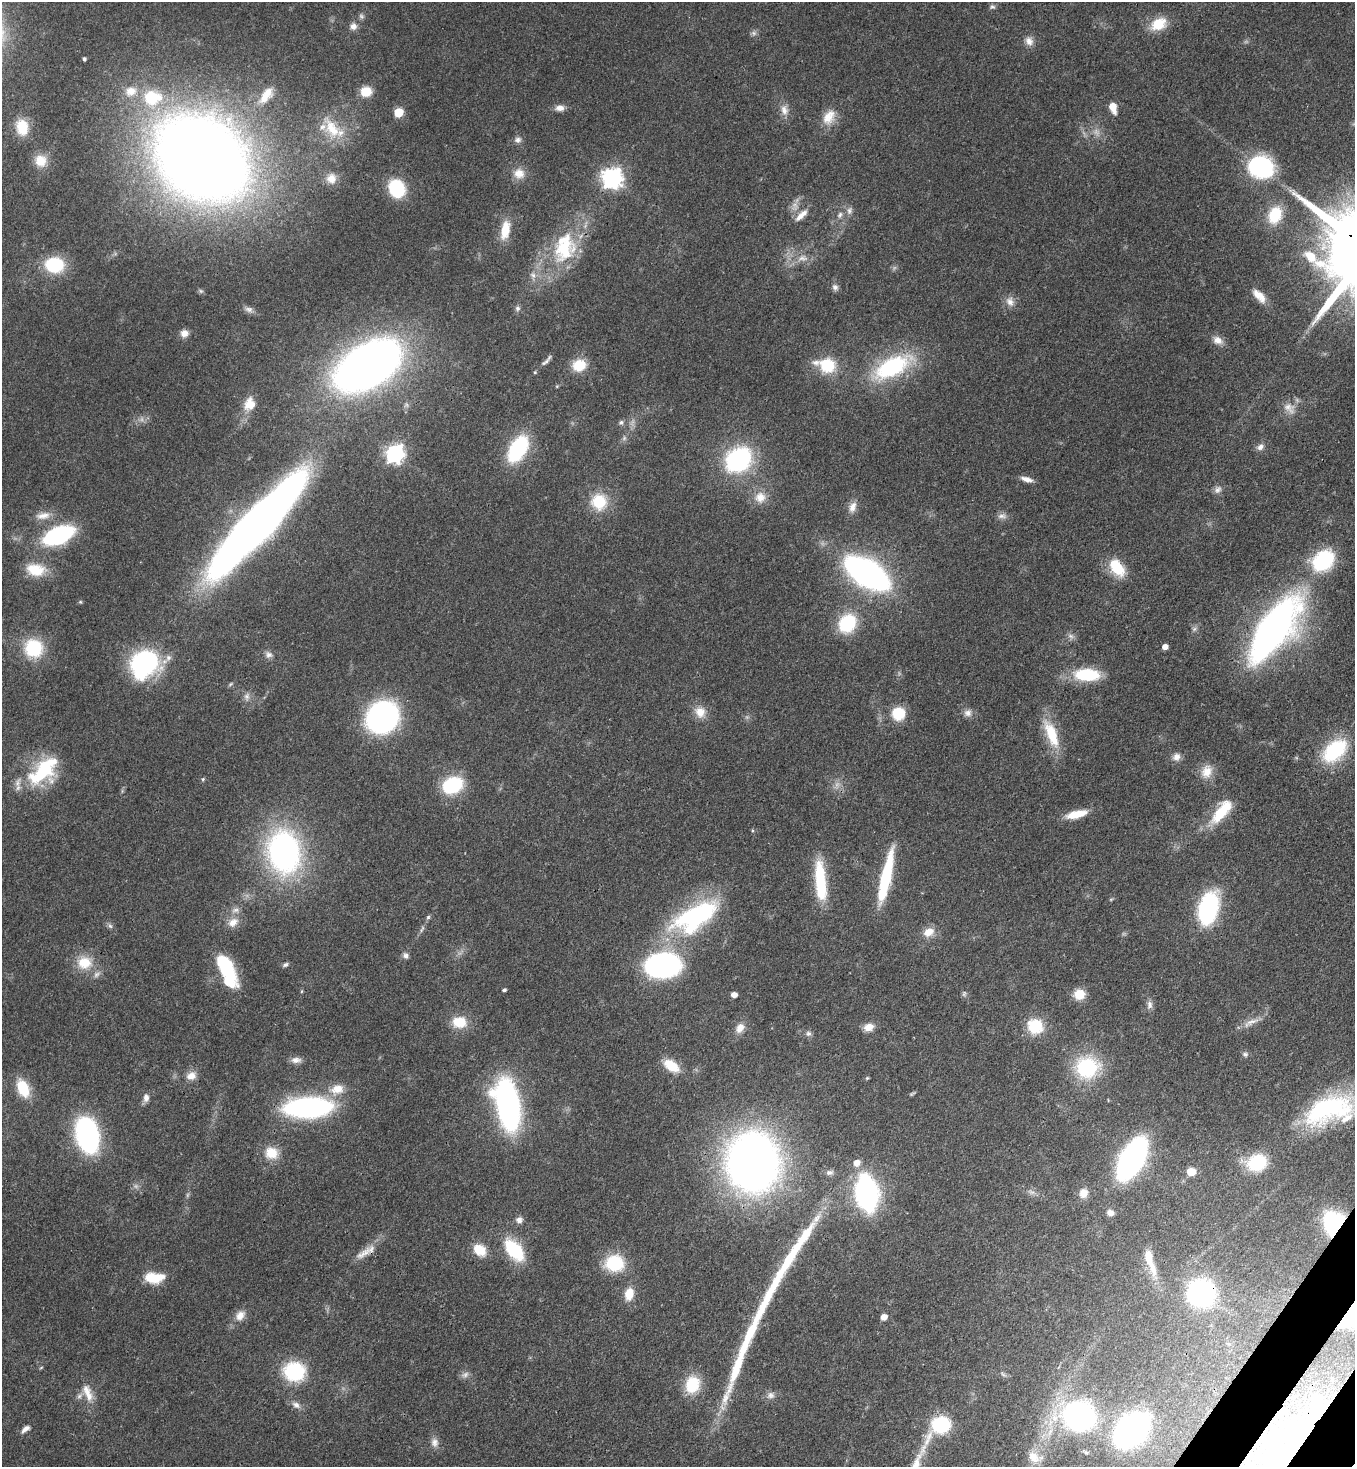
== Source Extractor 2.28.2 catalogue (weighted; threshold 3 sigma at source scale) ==
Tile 6 of 4 x 4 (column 2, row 2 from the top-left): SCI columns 1719-3071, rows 2990-4454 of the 6003 x 5980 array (HDU 1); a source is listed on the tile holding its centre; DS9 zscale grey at full resolution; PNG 1357 x 1469 px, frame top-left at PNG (2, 2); no overlay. Shown black and unused: <1% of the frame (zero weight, under 3 of 4 exposures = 7% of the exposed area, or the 3 px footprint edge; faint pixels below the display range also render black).
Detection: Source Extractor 2.28.2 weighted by HDU 2 'WHT'; one run over the whole footprint, this tile lists its part. Background 0.0796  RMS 0.0039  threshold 0.0176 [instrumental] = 3 sigma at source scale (4.5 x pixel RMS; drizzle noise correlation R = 1.50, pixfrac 1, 0.05/0.05 arcsec/px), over >= 5 px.
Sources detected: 200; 11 too faint to see at this stretch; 2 inside a brighter object's white glare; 2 long thin detections or spike segments (spike, bleed or trail) — not listed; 11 inside a brighter listed object's ellipse — not listed separately; the other 174 listed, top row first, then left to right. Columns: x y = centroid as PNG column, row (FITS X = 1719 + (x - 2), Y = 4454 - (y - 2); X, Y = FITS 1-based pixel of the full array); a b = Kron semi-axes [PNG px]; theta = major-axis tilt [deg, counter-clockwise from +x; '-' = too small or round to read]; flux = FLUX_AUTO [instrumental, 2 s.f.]
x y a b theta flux
992 7 8 6 -16 0.97
361 16 9 7 -64 1.1
1158 24 21 14 30 9.3
353 26 10 9 - 2.4
754 33 8 6 -1 1.2
1029 41 13 9 -59 2.9
84 59 4 3 - 0.83
366 92 11 10 - 7.4
266 95 26 12 54 7.1
152 97 29 23 4 23
1113 107 10 6 -72 5.9
560 108 11 7 4 2.7
784 110 15 10 -78 3.5
398 112 5 5 - 20
829 117 22 14 57 6.8
22 127 16 12 -80 9.5
332 128 36 18 -55 14
518 140 9 8 - 1.7
201 158 65 51 -34 860
41 161 14 14 - 6.2
1261 167 26 22 -11 40
519 173 15 13 -23 4.9
331 178 15 14 - 4.8
612 178 8 8 - 210
397 188 15 12 -63 27
795 206 15 9 83 3.2
849 211 11 7 80 1.8
801 215 21 7 42 3.8
840 215 10 7 70 1.7
1275 215 19 13 68 15
505 230 23 11 79 8.3
563 248 43 26 27 25
803 258 17 9 7 4.3
54 265 16 13 -5 23
533 275 10 7 -45 1.9
835 287 9 8 - 1.5
1259 296 20 9 -46 4.7
1010 302 13 10 -64 3.1
517 308 7 7 - 1.2
249 309 12 7 -11 1.9
184 333 9 8 - 2.6
1218 340 13 9 -29 3.2
546 361 19 5 46 1.7
579 365 15 13 14 9.1
826 365 25 17 -15 15
367 366 49 28 32 380
892 367 46 20 27 42
250 404 15 13 72 6.3
1289 408 20 11 -38 4.1
621 422 7 6 - 1
624 438 7 6 - 0.96
1260 447 9 7 46 1.9
518 449 23 13 59 42
395 454 7 7 - 170
738 460 15 12 38 97
1027 479 15 6 -17 2.6
1218 490 12 8 40 1.8
760 497 16 16 - 6
599 502 20 20 - 14
853 507 16 9 69 3.2
43 516 22 10 11 4.5
1002 516 13 7 6 1.9
257 525 88 18 47 620
58 535 21 11 24 71
1323 560 22 17 41 34
1117 567 21 13 -54 14
36 570 25 16 -9 10
867 573 26 13 -32 250
80 602 5 4 - 0.48
847 623 18 14 50 26
1194 629 7 6 - 1
1272 631 42 17 54 310
1071 636 9 6 -40 1.5
1165 647 5 4 - 3.1
33 648 16 15 - 24
268 655 10 9 - 1.9
144 664 28 23 48 61
1087 675 27 13 -2 21
230 684 8 5 28 0.67
247 696 11 8 81 1.9
700 712 16 13 -53 5.3
898 713 12 12 - 13
968 713 11 10 - 2.3
382 717 20 18 41 140
1051 734 39 13 -69 14
1335 751 32 20 41 29
1176 757 11 10 - 2.4
44 771 40 21 43 32
1207 772 18 14 69 5.7
203 779 5 4 - 0.53
452 785 16 12 23 35
1222 811 36 13 51 15
1076 814 24 8 14 8
752 830 5 3 - 0.41
284 852 36 27 -80 120
886 878 55 9 77 29
820 882 45 11 -85 24
1111 899 6 4 18 0.47
1208 908 19 11 72 85
698 915 62 24 25 58
428 917 5 5 - 0.73
233 922 16 12 36 4.5
110 926 8 5 -53 1
422 929 12 4 65 1.2
928 932 15 11 26 4.7
405 955 8 7 - 1.4
84 963 21 18 -1 10
285 965 8 5 31 0.94
663 965 22 14 5 140
225 966 30 12 -59 28
504 990 4 3 - 0.82
301 991 6 4 88 0.43
1079 994 11 10 - 7.7
734 995 5 4 - 3.1
1150 1005 11 8 -89 1.8
459 1022 16 13 -1 9.7
1251 1022 26 7 26 4
1035 1026 13 12 - 18
869 1027 13 9 10 3.7
740 1028 14 10 57 3.8
808 1033 7 7 - 1.2
1245 1054 8 7 - 1.1
296 1060 14 8 0 2.3
671 1066 18 10 -36 9.4
1087 1067 20 18 3 36
191 1076 13 10 12 3.5
867 1078 5 4 - 0.51
23 1088 18 11 -66 12
337 1089 21 14 18 7.1
146 1098 11 7 85 2
507 1104 38 17 -78 140
308 1107 32 13 2 120
1329 1109 67 32 20 57
87 1135 21 13 -77 130
271 1153 16 14 -21 7.8
1132 1159 25 12 60 210
753 1162 36 31 -83 410
857 1163 7 6 - 3.3
1257 1163 17 14 19 22
829 1172 11 7 11 1.5
1191 1172 7 6 - 6.7
1031 1192 11 5 -25 1.4
867 1193 22 12 -80 140
1083 1193 12 11 - 3.8
1110 1213 9 7 -16 2.1
519 1220 8 8 - 1.8
1334 1223 20 18 89 49
805 1235 64 11 56 20
480 1250 17 12 -38 7.4
514 1250 25 14 -52 22
364 1253 27 9 33 4.9
614 1263 20 17 2 19
1152 1268 26 10 -73 7.3
154 1278 22 12 0 10
1201 1293 18 17 - 85
629 1294 15 11 78 5.9
240 1316 15 11 51 3.9
884 1317 5 5 - 3.7
1353 1317 36 25 37 47
748 1337 70 11 67 24
294 1371 21 19 -4 28
1003 1374 8 4 -38 0.77
692 1384 19 15 71 15
88 1393 28 11 -69 6.3
771 1395 11 9 28 2.1
1317 1399 12 12 - 6.1
296 1405 13 8 -32 2.3
1079 1416 21 18 -12 130
940 1426 26 14 47 33
25 1429 12 6 39 1.9
1131 1430 23 16 42 190
434 1442 13 10 -86 2.6
1086 1452 10 5 -30 1.1
1034 1457 21 15 -42 7.5
Overlapping masked pixels (flux is a lower limit): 5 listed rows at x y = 1272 631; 1334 1223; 364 1253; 1201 1293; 1353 1317
Isophote crosses this tile's border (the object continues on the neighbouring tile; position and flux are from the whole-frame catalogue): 3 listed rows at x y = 1335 751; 1329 1109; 1353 1317
Unlisted compact peaks at least as high as the median listed source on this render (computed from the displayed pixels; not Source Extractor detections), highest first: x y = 1313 258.